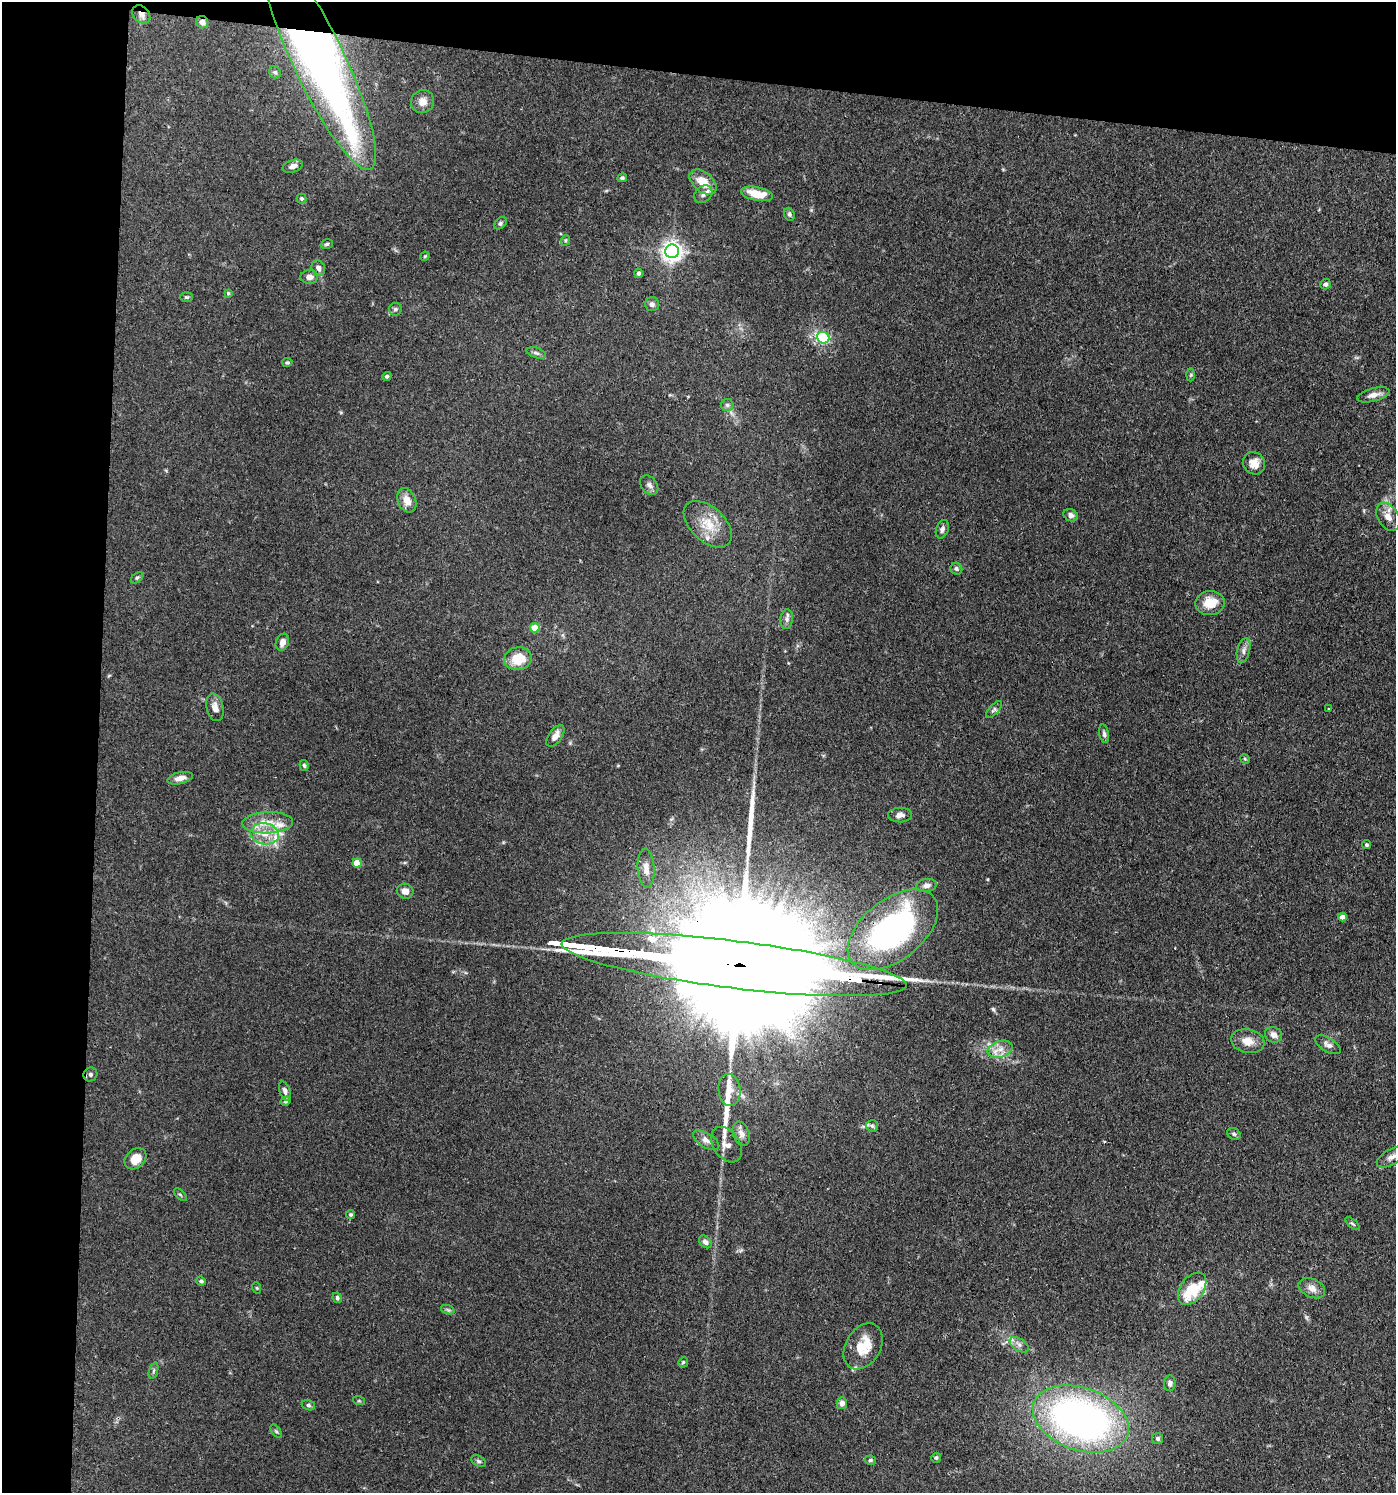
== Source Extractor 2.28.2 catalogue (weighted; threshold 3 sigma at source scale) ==
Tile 1 of 3 x 3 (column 1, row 1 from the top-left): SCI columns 289-1682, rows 3054-4544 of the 4641 x 4614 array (HDU 1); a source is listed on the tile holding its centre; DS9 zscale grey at full resolution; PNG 1398 x 1495 px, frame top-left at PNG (2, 2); each listed source drawn as its Kron ellipse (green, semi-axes under 4 px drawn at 4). Shown black and unused: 12% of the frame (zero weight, under 3 of 4 exposures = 9% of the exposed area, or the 3 px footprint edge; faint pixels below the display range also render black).
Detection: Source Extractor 2.28.2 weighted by HDU 2 'WHT'; one run over the whole footprint, this tile lists its part. Background 0.15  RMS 0.0055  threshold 0.0249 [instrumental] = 3 sigma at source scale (4.5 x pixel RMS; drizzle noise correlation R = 1.50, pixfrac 1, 0.05/0.05 arcsec/px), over >= 5 px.
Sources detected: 115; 4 long thin detections or spike segments (spike, bleed or trail) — neither listed nor drawn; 6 inside a brighter listed object's ellipse — not listed separately; the other 105 listed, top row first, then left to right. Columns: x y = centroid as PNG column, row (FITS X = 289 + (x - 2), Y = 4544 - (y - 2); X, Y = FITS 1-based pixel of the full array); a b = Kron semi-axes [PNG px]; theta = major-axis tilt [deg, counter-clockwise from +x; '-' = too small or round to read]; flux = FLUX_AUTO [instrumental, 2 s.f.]
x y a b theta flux
141 14 10 7 -46 3.1
202 22 6 6 - 2.7
320 62 119 26 -65 340
275 72 6 5 - 1.1
422 101 12 11 - 4.5
293 166 10 6 17 2.9
622 178 5 4 - 1.1
703 182 15 9 -40 9.5
703 194 10 7 42 2.2
757 194 16 6 -11 12
302 199 5 5 - 0.94
789 214 6 5 - 1.1
500 223 7 5 43 1.1
566 240 5 3 - 0.61
327 244 6 4 18 0.96
672 251 7 7 - 340
425 256 5 4 - 0.59
318 268 8 6 -66 2.5
639 273 4 4 - 1.2
309 277 8 7 - 2.8
1325 284 5 5 - 1.4
228 293 4 4 - 0.63
186 297 6 5 - 0.84
652 304 7 7 - 1.8
395 309 6 6 - 1.1
823 338 6 5 - 34
536 353 10 5 -18 1.5
287 362 5 4 - 0.81
1191 375 6 4 88 0.79
387 376 5 4 - 0.94
1373 395 16 6 15 3.8
727 405 6 6 - 1.4
1254 463 11 10 - 5.5
649 485 11 7 -49 2.2
407 500 13 9 -67 5.4
1071 515 7 6 - 1.9
1388 517 15 10 -58 5.1
708 524 29 17 -43 14
942 529 9 6 70 1.8
956 569 6 5 - 1.3
137 578 7 4 40 1
1210 603 15 12 9 11
787 619 10 6 84 1.9
535 628 4 4 - 11
282 642 9 6 69 3.3
1244 650 12 6 77 2.4
518 659 14 11 10 13
215 707 14 8 -77 3.8
1328 709 3 2 - 0.85
994 710 10 5 48 1.4
1104 734 9 4 -80 1.4
555 736 12 6 54 3.9
1245 759 5 3 - 0.57
304 765 5 4 - 0.88
180 778 13 5 12 3.9
900 815 12 7 1 3.1
268 823 25 10 2 10
265 834 14 10 -10 8.8
1367 845 4 4 - 0.8
357 863 4 4 - 13
646 868 19 8 -86 5
926 885 10 6 11 2.4
405 891 8 7 - 3.9
1342 917 4 4 - 3.5
893 930 52 30 38 140
734 964 174 23 -7 69000
1274 1035 9 7 -28 3
1248 1041 17 12 -10 6.3
1328 1045 14 7 -30 2.6
1000 1049 13 8 17 4.9
90 1074 7 6 - 1.6
729 1090 16 11 -84 6.3
285 1091 10 5 -72 2
286 1101 5 4 - 0.91
872 1126 6 6 - 1.3
741 1134 12 8 -71 3.5
1234 1134 7 5 -29 1.2
706 1140 14 7 -32 3.2
726 1145 19 13 -56 4.7
1392 1157 16 7 31 4
135 1159 12 9 41 7.6
180 1195 8 3 -44 0.75
351 1215 4 4 - 0.69
1353 1224 9 3 -40 0.83
705 1242 7 5 -45 1.7
201 1281 5 4 - 1.1
257 1288 6 3 -71 0.59
1312 1288 14 9 -25 3.9
1192 1289 18 11 54 21
337 1298 5 4 - 1
448 1310 7 4 -19 0.98
1019 1345 10 6 -33 2.3
863 1346 25 17 59 15
683 1362 5 4 - 0.75
153 1371 8 3 71 0.97
1170 1383 8 6 85 1.8
359 1401 6 3 -18 0.6
842 1403 6 5 - 2.8
308 1405 7 5 -16 1
1081 1419 49 31 -19 250
276 1431 8 4 -54 0.88
1158 1439 5 5 - 1.3
936 1458 5 4 - 0.99
870 1460 6 4 -10 0.85
479 1461 8 5 -27 1.2
Overlapping masked pixels (flux is a lower limit): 5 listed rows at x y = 141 14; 202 22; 320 62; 893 930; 734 964